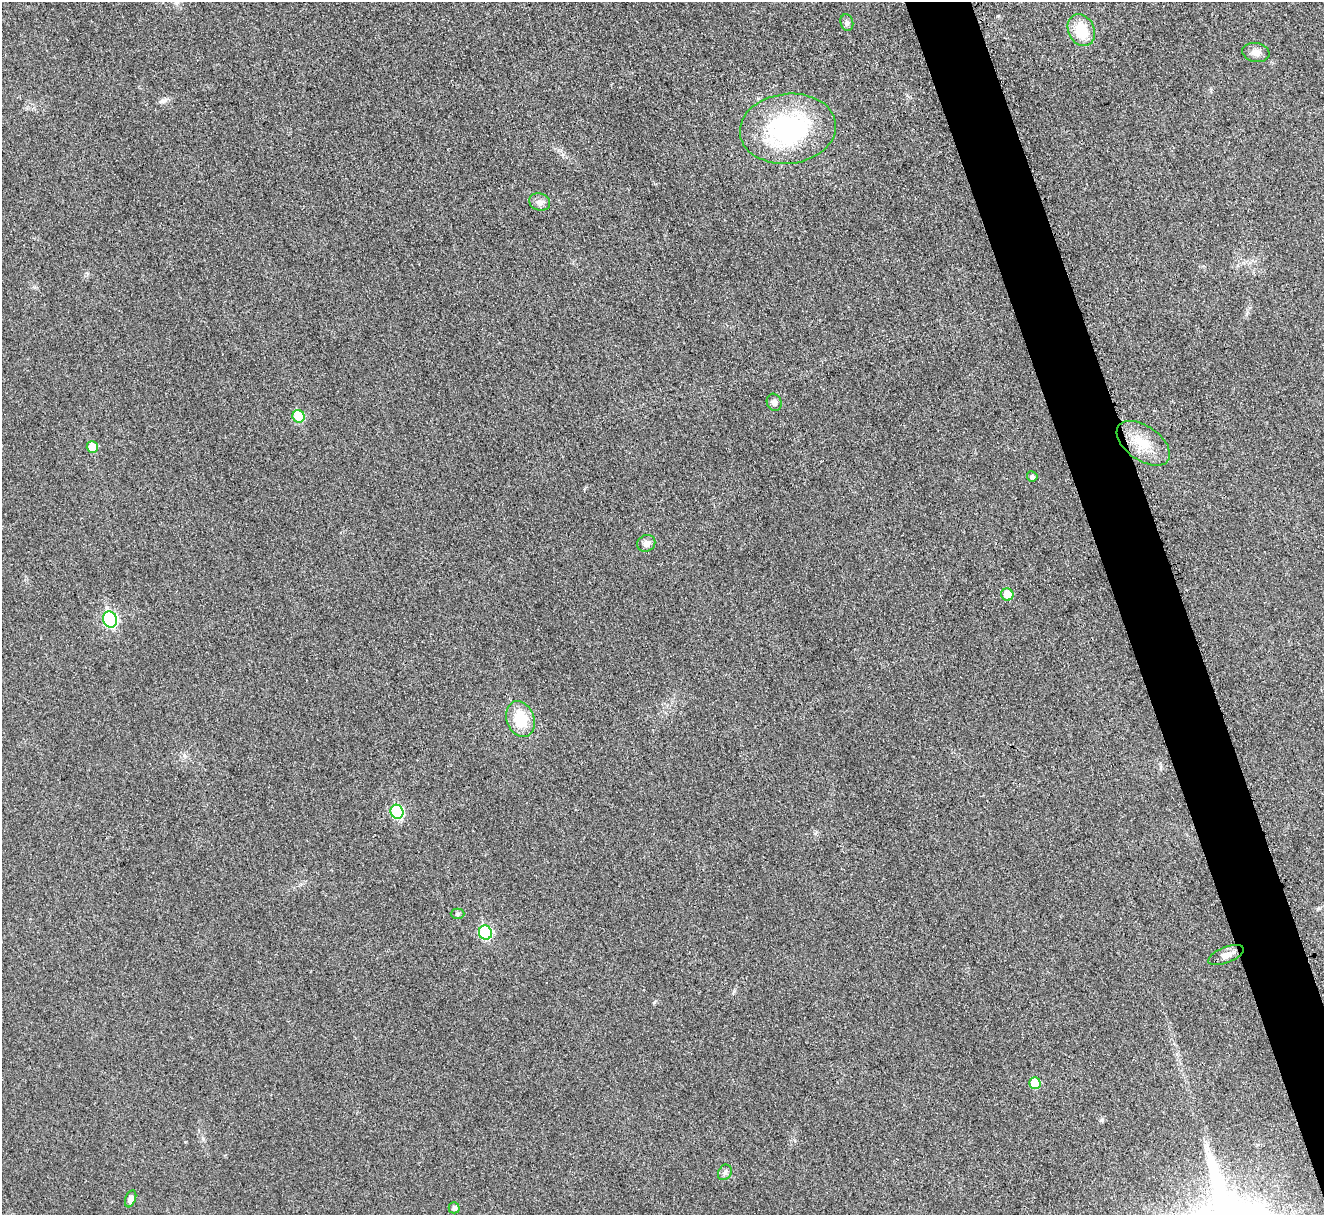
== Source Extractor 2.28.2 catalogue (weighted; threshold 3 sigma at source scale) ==
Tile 6 of 4 x 4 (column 2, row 2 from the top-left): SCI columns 1327-2648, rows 2583-3795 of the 5308 x 5290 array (HDU 1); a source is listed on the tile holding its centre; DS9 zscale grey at full resolution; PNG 1326 x 1217 px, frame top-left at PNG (2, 2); each listed source drawn as its Kron ellipse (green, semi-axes under 4 px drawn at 4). Shown black and unused: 5% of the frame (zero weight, under 3 of 4 exposures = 1% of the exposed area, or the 3 px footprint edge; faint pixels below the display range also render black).
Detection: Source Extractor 2.28.2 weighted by HDU 2 'WHT'; one run over the whole footprint, this tile lists its part. Background 0.0693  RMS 0.0068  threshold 0.0307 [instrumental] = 3 sigma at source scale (4.5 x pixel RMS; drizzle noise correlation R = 1.50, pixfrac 1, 0.05/0.05 arcsec/px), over >= 5 px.
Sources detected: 22; all 22 listed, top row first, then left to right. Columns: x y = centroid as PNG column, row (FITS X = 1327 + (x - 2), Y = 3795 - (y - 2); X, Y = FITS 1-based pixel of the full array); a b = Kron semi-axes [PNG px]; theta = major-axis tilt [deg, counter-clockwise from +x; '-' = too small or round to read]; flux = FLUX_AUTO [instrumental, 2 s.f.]
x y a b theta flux
847 23 8 6 -76 1.9
1081 30 16 13 -62 18
1256 52 14 9 -10 4.8
788 129 48 35 7 97
540 202 10 8 -17 3.6
774 402 9 7 -72 2.5
299 416 6 6 - 23
1143 443 30 17 -35 18
92 447 6 5 - 12
1032 476 5 5 - 1.8
646 543 9 8 - 4.2
1007 594 6 6 - 12
110 619 8 7 - 94
520 719 18 14 -69 21
397 812 7 6 - 54
457 914 7 5 0 1.2
485 933 7 6 - 58
1226 955 19 8 21 5.3
1035 1083 6 5 - 16
725 1172 8 6 60 2.2
131 1199 9 5 69 4.6
454 1208 5 5 - 2.6
Unlisted compact peaks at least as high as the median listed source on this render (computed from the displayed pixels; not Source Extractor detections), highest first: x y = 163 101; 734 991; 1102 1120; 998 16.